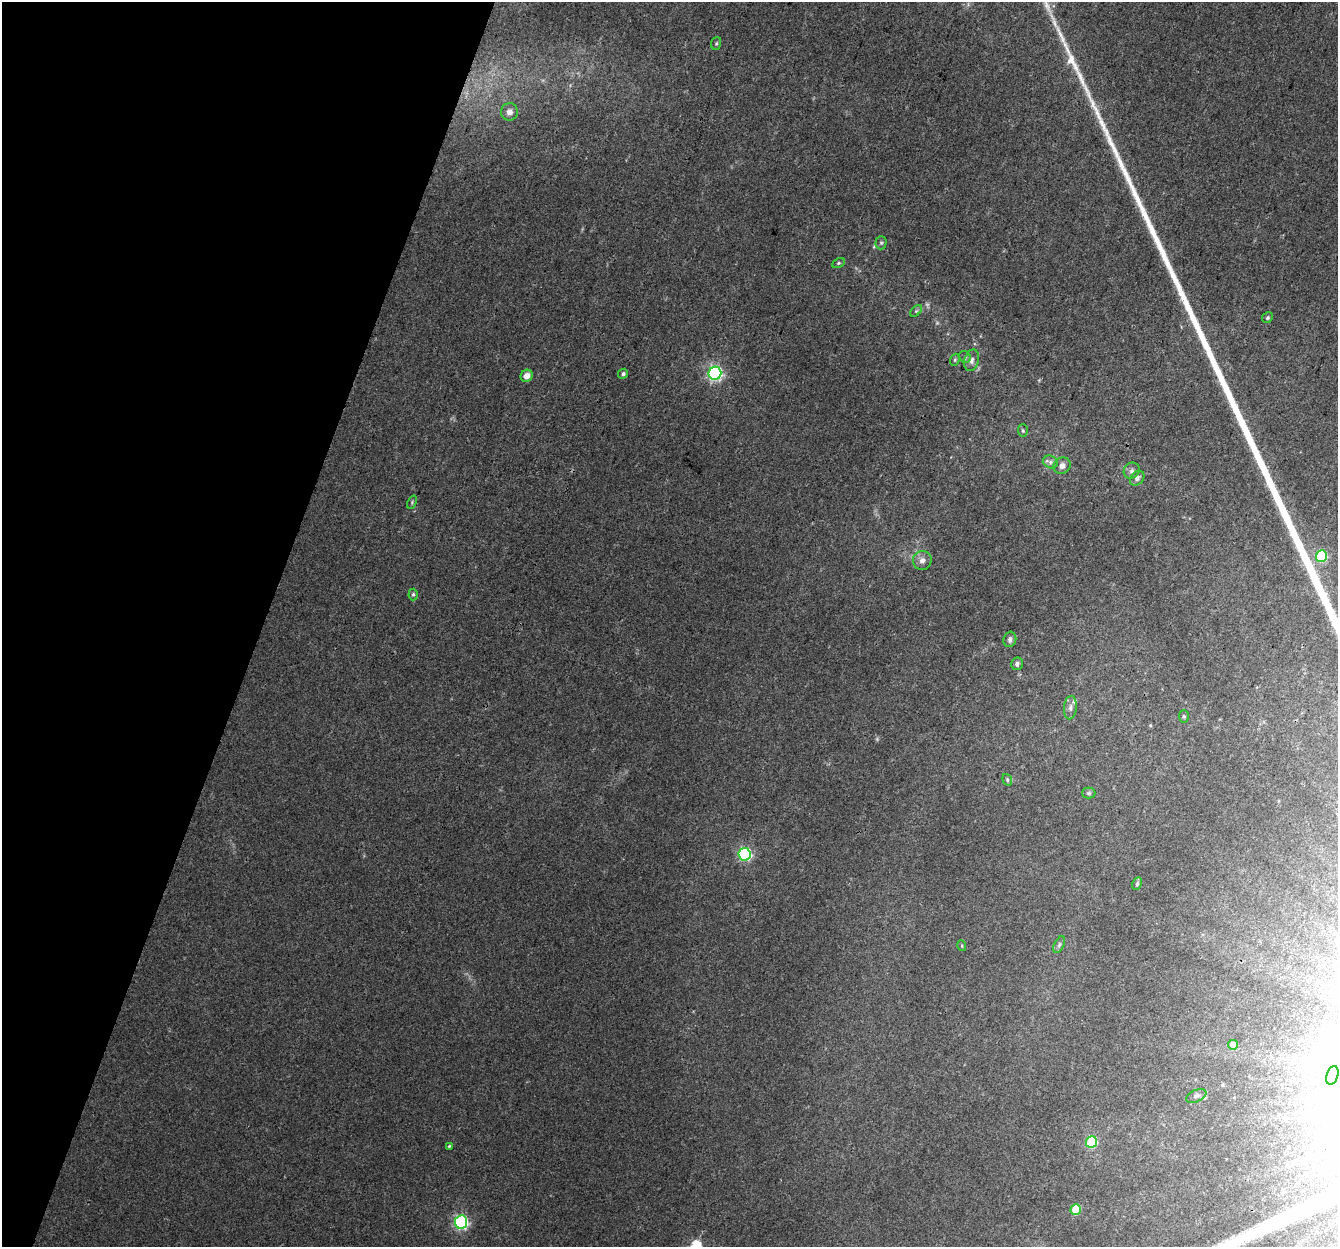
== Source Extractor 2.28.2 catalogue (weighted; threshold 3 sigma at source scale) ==
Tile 9 of 4 x 4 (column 1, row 3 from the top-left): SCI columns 21-1356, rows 1517-2761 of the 5396 x 5587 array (HDU 1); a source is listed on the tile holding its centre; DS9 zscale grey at full resolution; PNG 1340 x 1249 px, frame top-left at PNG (2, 2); each listed source drawn as its Kron ellipse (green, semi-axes under 4 px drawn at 4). Shown black and unused: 20% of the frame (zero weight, under 3 of 4 exposures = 5% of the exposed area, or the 3 px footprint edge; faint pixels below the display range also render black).
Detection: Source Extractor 2.28.2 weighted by HDU 2 'WHT'; one run over the whole footprint, this tile lists its part. Background 0.0321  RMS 0.004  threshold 0.0179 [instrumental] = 3 sigma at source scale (4.5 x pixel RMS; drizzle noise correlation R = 1.50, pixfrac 1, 0.0396/0.0396 arcsec/px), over >= 5 px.
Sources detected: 41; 1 too faint to see at this stretch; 1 inside a brighter object's white glare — neither listed nor drawn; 1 inside a brighter listed object's ellipse — not listed separately; the other 38 listed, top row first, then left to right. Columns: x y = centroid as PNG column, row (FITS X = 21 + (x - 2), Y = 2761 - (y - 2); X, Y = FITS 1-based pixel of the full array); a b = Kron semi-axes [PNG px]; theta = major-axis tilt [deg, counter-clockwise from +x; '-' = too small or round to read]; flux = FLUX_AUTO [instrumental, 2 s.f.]
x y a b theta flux
716 43 6 5 - 0.65
509 112 9 8 - 2.3
881 243 6 5 - 0.73
838 263 7 4 27 0.71
916 311 7 4 45 0.72
1267 318 6 5 - 0.65
965 357 6 5 - 0.83
955 360 6 4 70 0.65
972 360 11 7 75 2
715 373 6 6 - 85
623 374 5 5 - 1
527 376 6 5 - 3.4
1023 431 6 5 - 0.68
1050 462 8 6 -22 1.4
1062 466 9 8 - 2.5
1132 471 8 7 - 1.4
1137 478 8 6 47 1.6
412 502 7 4 67 0.61
1321 556 6 5 - 32
922 560 9 9 - 2.4
413 594 6 4 87 0.69
1010 639 7 6 - 1.5
1017 664 6 6 - 1.2
1070 708 12 6 84 1.7
1184 716 6 5 - 0.62
1007 780 6 4 -70 0.78
1089 793 6 5 - 0.77
744 854 6 6 - 62
1137 883 6 4 64 0.7
1059 945 9 5 63 0.99
962 946 5 3 - 0.41
1233 1045 5 5 - 4.3
1332 1075 10 5 71 2.2
1196 1096 11 6 25 1.4
1091 1142 6 5 - 27
449 1146 4 3 - 0.45
1076 1210 5 5 - 16
461 1222 6 6 - 85
Unlisted compact peaks at least as high as the median listed source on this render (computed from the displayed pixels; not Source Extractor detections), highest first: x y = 1071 59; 1101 122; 1097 113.